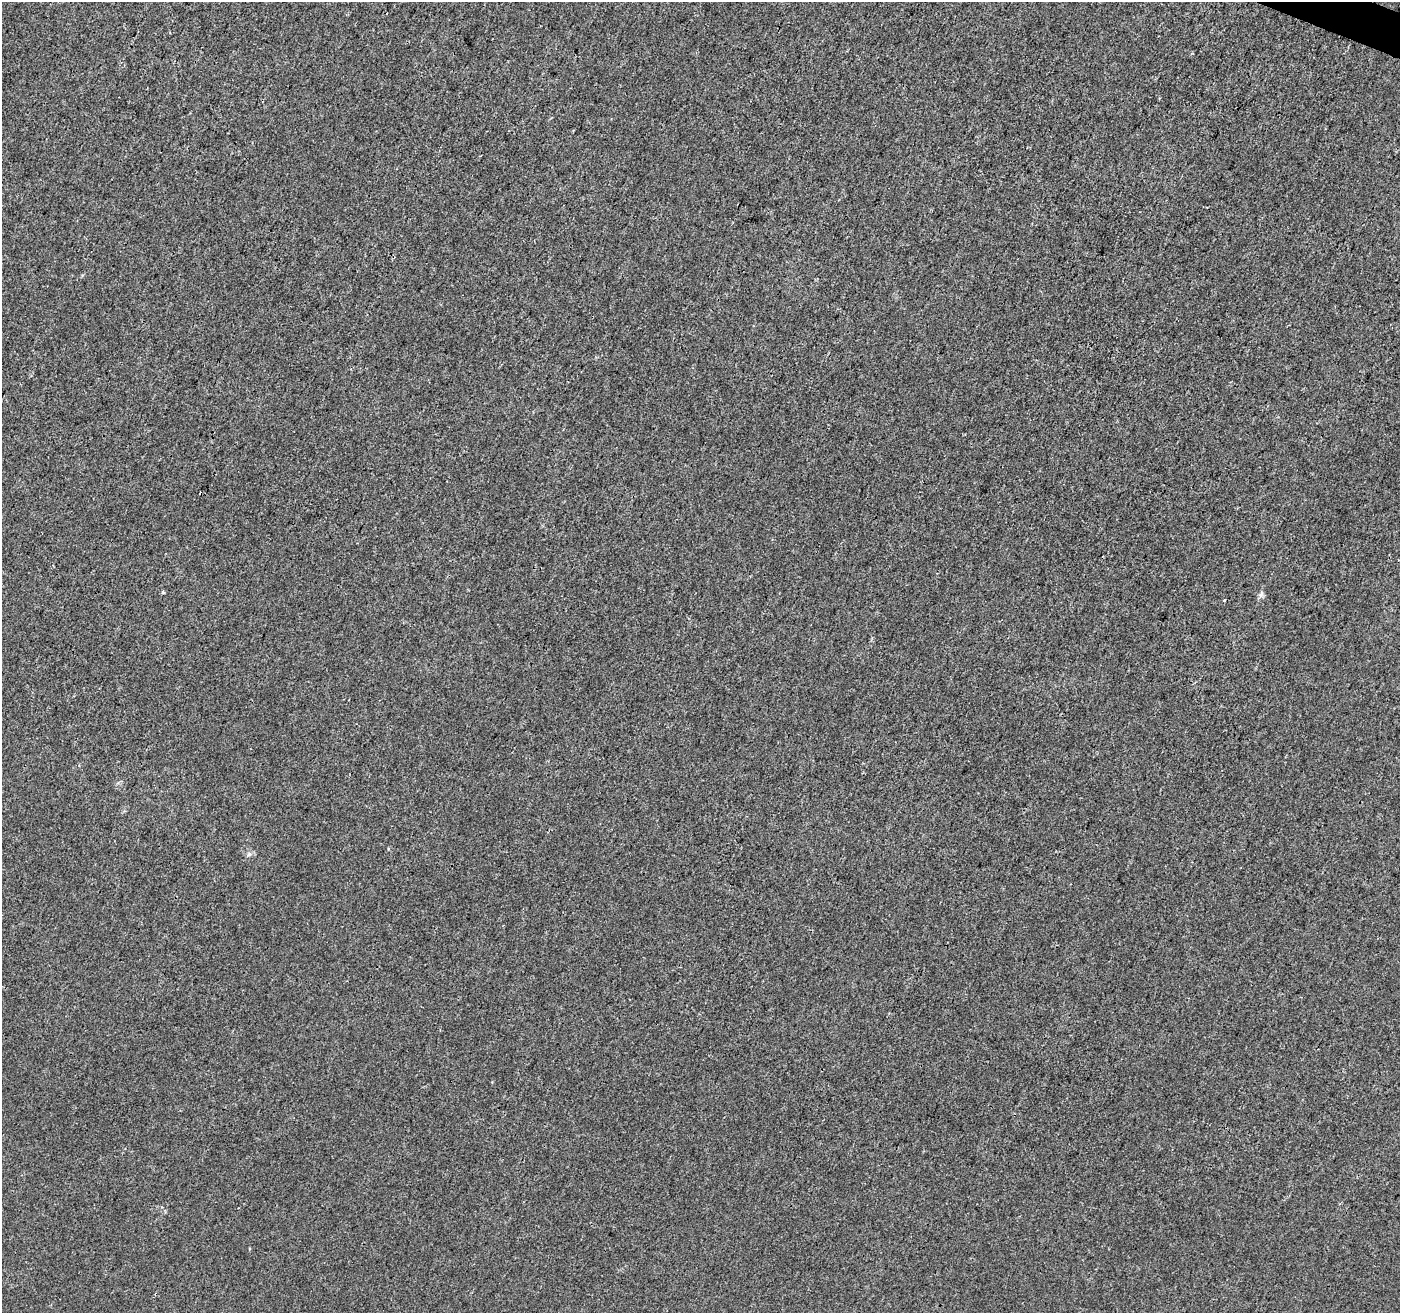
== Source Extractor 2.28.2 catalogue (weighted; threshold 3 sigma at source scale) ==
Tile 10 of 4 x 4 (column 2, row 3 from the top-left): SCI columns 1410-2807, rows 1587-2897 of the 5605 x 5730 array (HDU 1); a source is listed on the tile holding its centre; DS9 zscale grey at full resolution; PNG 1402 x 1315 px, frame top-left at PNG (2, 2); no overlay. Shown black and unused: <1% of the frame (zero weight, under 3 of 4 exposures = <1% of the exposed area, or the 3 px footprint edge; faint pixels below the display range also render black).
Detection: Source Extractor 2.28.2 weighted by HDU 2 'WHT'; one run over the whole footprint, this tile lists its part. Background 6.74e-04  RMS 0.0028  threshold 0.0126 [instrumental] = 3 sigma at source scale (4.5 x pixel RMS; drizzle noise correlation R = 1.50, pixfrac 1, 0.0396/0.0396 arcsec/px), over >= 5 px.
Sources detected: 5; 2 cosmic-ray / hot-pixel residue — not listed; the other 3 listed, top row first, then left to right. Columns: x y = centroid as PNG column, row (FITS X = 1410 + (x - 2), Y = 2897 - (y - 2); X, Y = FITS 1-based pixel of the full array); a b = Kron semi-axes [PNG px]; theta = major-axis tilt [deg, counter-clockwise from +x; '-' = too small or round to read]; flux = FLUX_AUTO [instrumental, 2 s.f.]
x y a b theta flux
163 592 4 4 - 0.37
1261 594 8 4 53 0.69
249 854 6 5 - 0.62